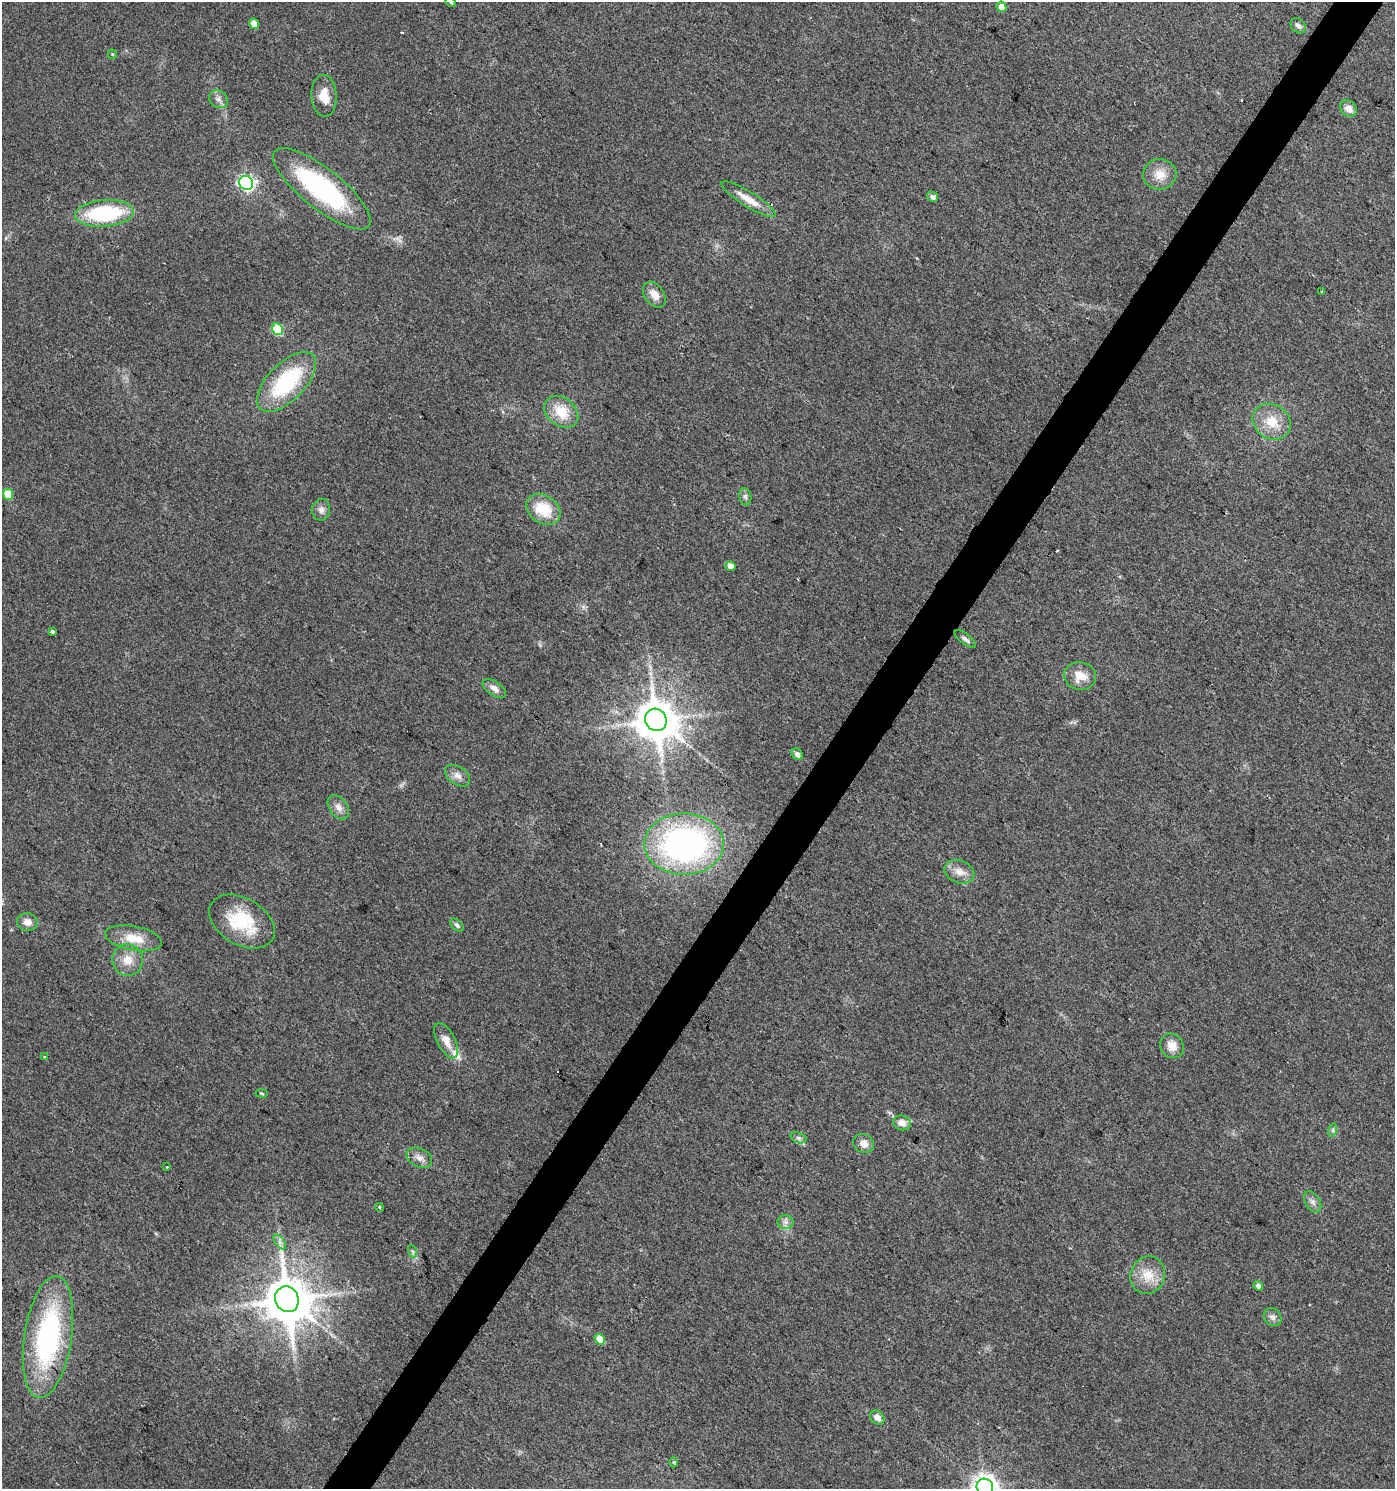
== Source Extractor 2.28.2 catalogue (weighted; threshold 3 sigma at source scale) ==
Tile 10 of 4 x 4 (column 2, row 3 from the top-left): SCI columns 1642-3034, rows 1488-2974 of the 6001 x 5954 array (HDU 1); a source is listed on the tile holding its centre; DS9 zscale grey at full resolution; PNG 1397 x 1491 px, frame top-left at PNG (2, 2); each listed source drawn as its Kron ellipse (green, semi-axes under 4 px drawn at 4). Shown black and unused: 3% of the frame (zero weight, under 2 of 3 exposures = <1% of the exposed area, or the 3 px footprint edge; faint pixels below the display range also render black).
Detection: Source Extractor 2.28.2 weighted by HDU 2 'WHT'; one run over the whole footprint, this tile lists its part. Background 0.0242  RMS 0.0061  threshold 0.0276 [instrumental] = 3 sigma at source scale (4.5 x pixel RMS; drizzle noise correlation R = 1.50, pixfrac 1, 0.0396/0.0396 arcsec/px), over >= 5 px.
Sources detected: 67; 2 cosmic-ray / hot-pixel residue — neither listed nor drawn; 1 inside a brighter listed object's ellipse — not listed separately; the other 64 listed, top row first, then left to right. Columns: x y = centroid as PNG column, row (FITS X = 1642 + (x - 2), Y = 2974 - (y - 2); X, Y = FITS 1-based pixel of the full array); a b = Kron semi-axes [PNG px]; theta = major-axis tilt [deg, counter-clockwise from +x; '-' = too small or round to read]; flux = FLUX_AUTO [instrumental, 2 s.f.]
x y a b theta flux
451 2 5 3 - 0.81
1001 7 5 4 - 6.1
254 24 5 4 - 8.8
1298 26 8 6 -43 2.3
112 54 4 4 - 0.65
324 96 21 12 -86 10
218 99 10 8 -36 2.8
1349 108 9 7 -48 5.4
1160 174 17 15 6 9.3
246 183 7 7 - 170
322 189 60 20 -38 93
932 197 6 5 - 2.6
748 199 31 7 -32 11
104 213 30 13 4 55
1322 292 3 3 - 8.8
654 295 14 9 -54 6.2
278 329 6 5 - 33
287 382 38 18 45 56
561 412 19 14 -39 16
1272 422 20 17 -35 14
8 494 6 5 - 14
745 497 8 6 -80 1.9
543 509 18 13 -34 20
321 510 11 9 82 3.2
730 566 5 4 - 4.8
52 631 4 3 - 2.6
965 639 13 5 -38 2.1
1080 676 16 14 -10 9.9
494 688 13 7 -35 4
656 720 11 10 - 2200
797 754 6 5 - 2.6
458 776 14 8 -35 4
338 807 13 9 -53 4.1
684 844 40 30 0 170
959 872 15 11 -22 6.1
242 921 35 23 -31 33
27 922 10 9 - 4.4
457 925 8 5 -41 1.9
133 938 29 12 -10 14
128 960 16 15 - 9.3
446 1041 19 9 -63 7.6
1172 1046 13 11 -55 6.6
44 1057 3 3 - 0.95
261 1093 6 4 -8 0.72
902 1123 9 7 -16 5.2
1333 1130 7 4 72 1.2
798 1138 8 5 -20 1.6
864 1143 11 9 -31 4.8
419 1158 13 9 -24 4
166 1167 3 2 - 0.79
1313 1202 11 7 -59 2.8
379 1207 4 3 - 0.68
785 1222 8 7 - 2.6
280 1242 9 4 -53 2
412 1251 6 4 -70 1.1
1148 1275 19 17 67 13
1258 1286 5 4 - 2.2
287 1299 13 11 -67 3000
1273 1317 9 8 - 2.6
48 1337 61 23 81 120
600 1339 5 4 - 9
877 1418 8 6 -38 4.2
674 1462 5 3 - 0.78
985 1487 8 8 - 560
Isophote crosses this tile's border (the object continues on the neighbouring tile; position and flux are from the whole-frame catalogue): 2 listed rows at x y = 451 2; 985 1487